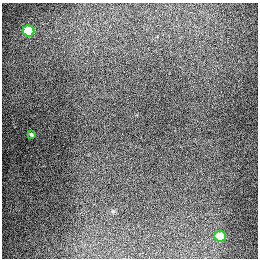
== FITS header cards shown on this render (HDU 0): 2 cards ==
NAXIS1  =                  256
NAXIS2  =                  256

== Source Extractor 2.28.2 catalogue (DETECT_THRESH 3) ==
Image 256 x 256 px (HDU 0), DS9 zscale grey, 1 PNG px = 1 image px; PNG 260 x 260 px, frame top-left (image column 1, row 256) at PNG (2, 3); each listed source drawn as its Kron ellipse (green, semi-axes under 4 px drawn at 4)
Background 1280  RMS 26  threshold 78.5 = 3 sigma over >= 5 px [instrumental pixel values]
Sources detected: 3; all 3 listed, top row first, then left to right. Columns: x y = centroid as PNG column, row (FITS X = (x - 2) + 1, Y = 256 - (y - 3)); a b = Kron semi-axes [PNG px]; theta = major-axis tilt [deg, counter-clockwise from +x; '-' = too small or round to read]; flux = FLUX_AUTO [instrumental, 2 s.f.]
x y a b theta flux
29 31 6 5 - 95000
31 134 4 3 - 2100
220 236 6 5 - 71000